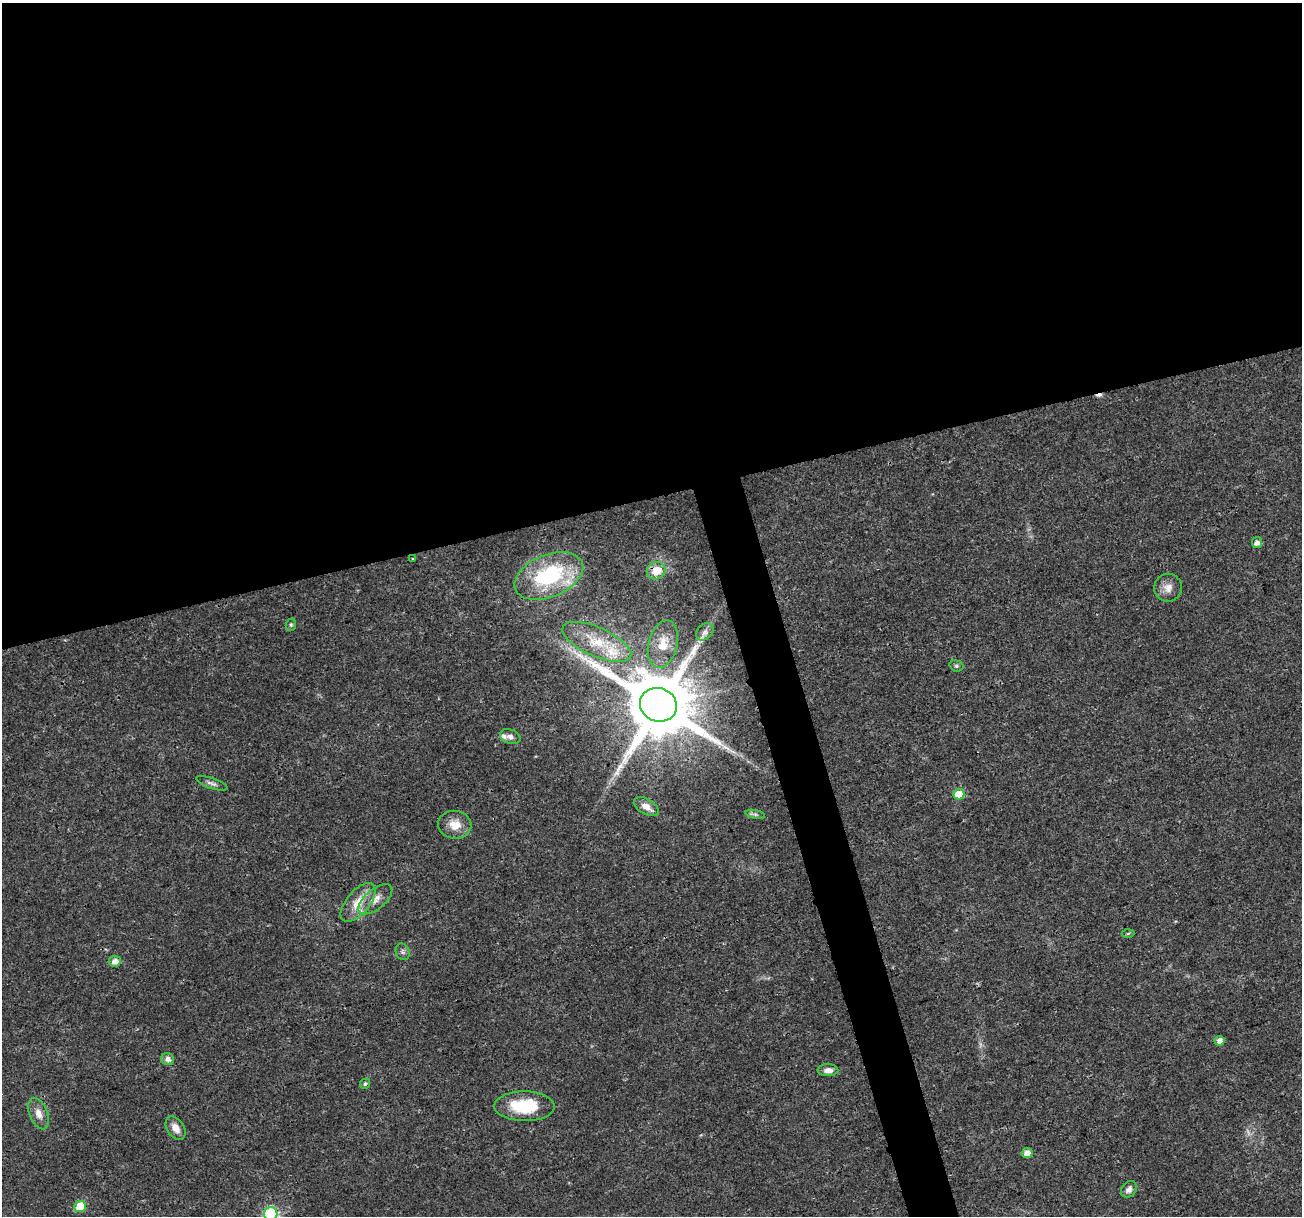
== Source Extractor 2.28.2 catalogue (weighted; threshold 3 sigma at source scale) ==
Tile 2 of 4 x 4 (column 2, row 1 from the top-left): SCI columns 1312-2611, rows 3756-4969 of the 5216 x 5025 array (HDU 1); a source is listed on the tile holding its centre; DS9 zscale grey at full resolution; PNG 1304 x 1218 px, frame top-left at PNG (2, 3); each listed source drawn as its Kron ellipse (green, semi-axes under 4 px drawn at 4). Shown black and unused: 43% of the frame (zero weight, under 3 of 4 exposures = <1% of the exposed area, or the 3 px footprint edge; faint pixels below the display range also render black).
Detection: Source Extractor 2.28.2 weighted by HDU 2 'WHT'; one run over the whole footprint, this tile lists its part. Background 0.0139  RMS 0.0023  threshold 0.0104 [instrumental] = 3 sigma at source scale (4.5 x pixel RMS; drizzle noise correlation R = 1.50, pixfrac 1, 0.0396/0.0396 arcsec/px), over >= 5 px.
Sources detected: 36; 1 cosmic-ray / hot-pixel residue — neither listed nor drawn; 2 inside a brighter listed object's ellipse — not listed separately; the other 33 listed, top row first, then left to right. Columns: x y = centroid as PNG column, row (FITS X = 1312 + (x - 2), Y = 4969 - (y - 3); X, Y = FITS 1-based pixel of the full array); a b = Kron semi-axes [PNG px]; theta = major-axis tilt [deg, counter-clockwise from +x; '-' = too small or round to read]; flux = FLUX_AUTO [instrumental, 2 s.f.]
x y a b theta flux
1257 542 5 5 - 1.2
412 559 3 3 - 0.62
656 571 9 8 - 3.7
549 576 36 21 22 23
1168 588 14 14 - 2.2
291 625 6 5 - 0.38
705 632 10 7 44 1.1
597 642 37 14 -24 8.1
663 644 24 14 76 4.7
956 666 7 5 -20 0.46
658 705 19 16 -20 2800
510 737 10 7 -20 0.96
212 783 16 5 -19 0.88
959 794 5 5 - 5.3
646 807 14 7 -31 2
755 814 10 4 -13 0.61
455 825 17 14 -7 3.4
375 899 20 10 39 2.6
358 902 23 11 50 4.4
1128 933 6 4 2 0.32
403 952 8 7 - 0.64
115 961 6 5 - 1.6
1220 1041 5 5 - 1.7
168 1059 6 6 - 1.2
828 1070 10 6 -2 1.4
365 1084 5 5 - 0.46
524 1106 30 15 -1 11
39 1114 16 9 -68 2
175 1128 13 8 -56 2
1027 1153 5 5 - 1.7
1129 1189 9 7 52 1.2
80 1207 6 5 - 7.4
271 1214 6 6 - 30
Overlapping masked pixels (flux is a lower limit): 2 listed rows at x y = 656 571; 658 705
Isophote crosses this tile's border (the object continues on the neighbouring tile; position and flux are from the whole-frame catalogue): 1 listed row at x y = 271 1214